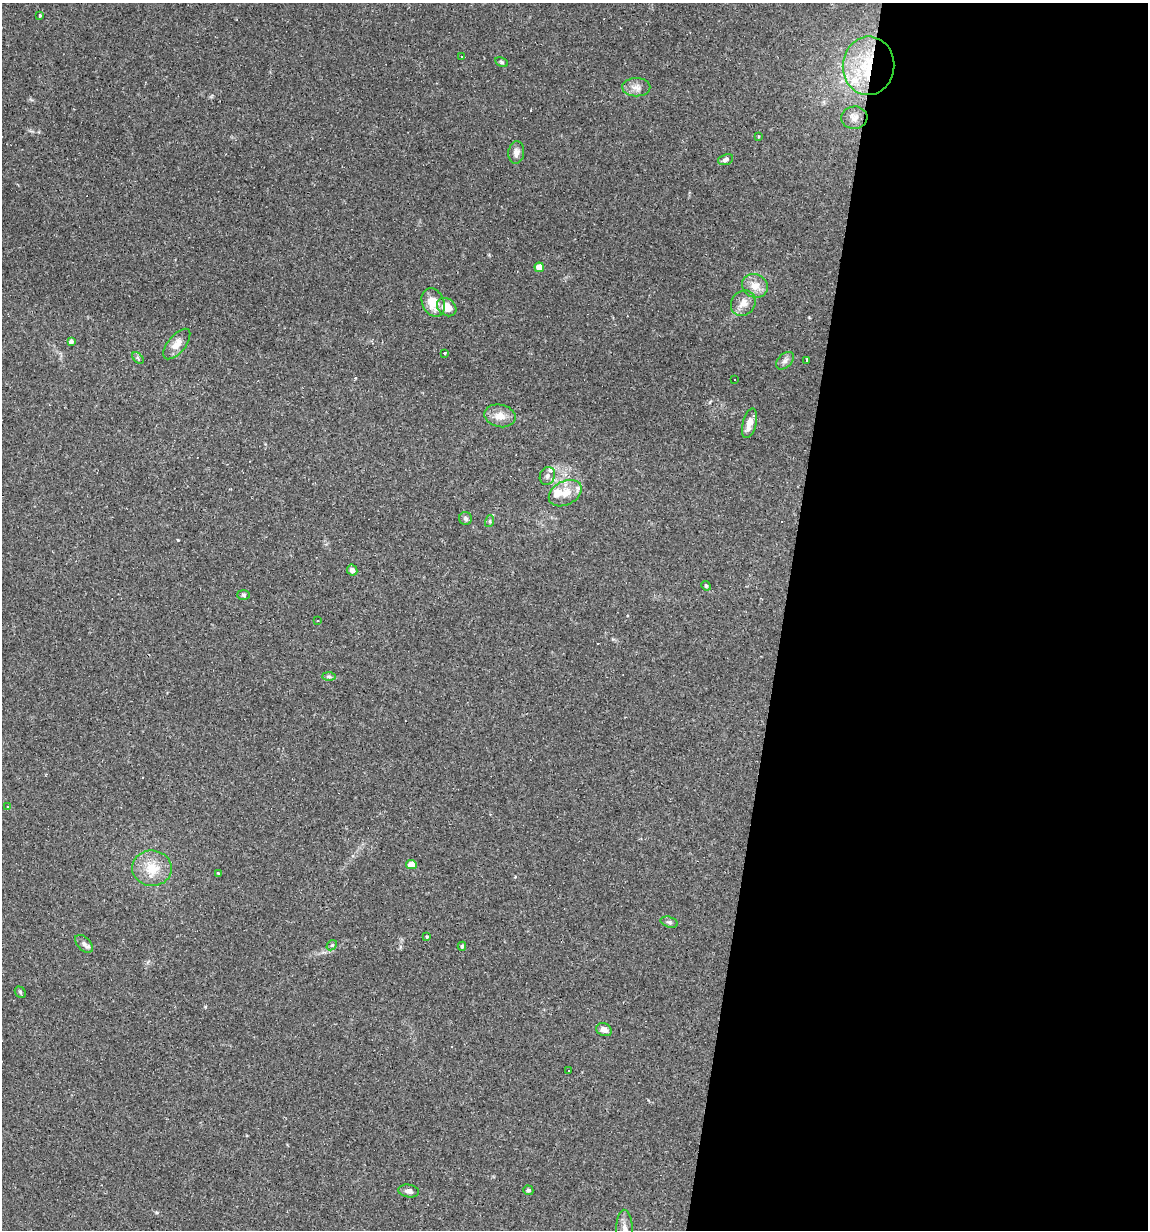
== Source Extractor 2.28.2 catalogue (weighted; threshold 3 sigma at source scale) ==
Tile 12 of 4 x 4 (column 4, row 3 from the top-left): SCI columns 3674-4819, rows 1229-2456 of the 4935 x 4911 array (HDU 1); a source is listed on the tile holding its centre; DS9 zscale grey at full resolution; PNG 1150 x 1232 px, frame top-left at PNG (2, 3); each listed source drawn as its Kron ellipse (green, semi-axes under 4 px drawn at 4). Shown black and unused: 32% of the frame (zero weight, under 2 of 3 exposures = <1% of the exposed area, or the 3 px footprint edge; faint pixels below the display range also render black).
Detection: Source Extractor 2.28.2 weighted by HDU 2 'WHT'; one run over the whole footprint, this tile lists its part. Background 0.0551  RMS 0.0043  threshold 0.0196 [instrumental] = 3 sigma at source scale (4.5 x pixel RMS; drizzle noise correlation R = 1.50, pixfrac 1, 0.05/0.05 arcsec/px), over >= 5 px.
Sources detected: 56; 6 cosmic-ray / hot-pixel residue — neither listed nor drawn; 3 inside a brighter listed object's ellipse — not listed separately; the other 47 listed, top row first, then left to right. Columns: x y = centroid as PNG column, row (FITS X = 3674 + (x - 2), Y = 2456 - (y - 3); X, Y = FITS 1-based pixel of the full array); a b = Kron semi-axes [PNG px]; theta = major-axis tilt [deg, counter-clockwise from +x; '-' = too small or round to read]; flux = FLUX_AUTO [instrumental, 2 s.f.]
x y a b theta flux
40 15 3 3 - 0.74
462 57 2 2 - 0.35
501 62 6 4 -28 0.66
868 66 29 26 85 28
636 87 14 9 0 3
854 118 13 11 6 3
758 136 3 2 - 0.41
516 152 11 8 84 2.3
726 160 8 5 19 1.3
539 267 4 4 - 4.7
755 286 13 11 -24 4.8
433 302 15 11 -64 7.3
743 303 13 11 54 3.8
447 307 10 8 -39 5
71 341 4 4 - 1.3
177 344 18 8 50 4.5
444 353 3 2 - 0.47
138 358 7 4 -47 0.88
807 360 3 2 - 0.53
785 361 10 6 43 1.7
735 379 3 3 - 0.8
500 416 15 11 -13 4.3
749 423 15 7 75 3.6
547 476 9 7 66 1.7
565 493 17 11 27 5.8
465 518 6 6 - 1
490 521 6 4 73 0.66
352 570 6 5 - 1.6
706 586 5 4 - 0.6
243 595 6 5 - 0.82
318 621 3 3 - 1
329 676 7 4 -1 0.81
7 807 3 3 - 1
411 865 5 4 - 5.1
152 868 20 18 -4 9.6
218 873 3 2 - 0.6
669 922 9 5 -16 1
427 937 3 3 - 0.66
84 944 11 6 -46 1.6
332 945 6 4 42 0.58
462 946 4 4 - 0.72
20 992 6 4 -49 0.63
604 1030 8 6 -24 2.6
568 1070 3 3 - 1.4
528 1190 5 4 - 0.82
409 1191 10 6 -10 1.8
624 1229 19 8 -87 3.6
Overlapping masked pixels (flux is a lower limit): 1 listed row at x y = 868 66
Isophote crosses this tile's border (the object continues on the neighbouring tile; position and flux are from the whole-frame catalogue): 1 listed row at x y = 624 1229